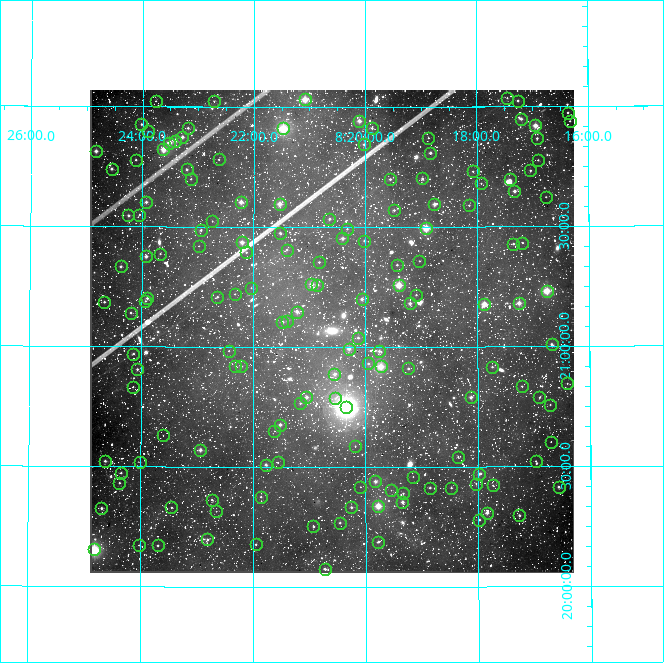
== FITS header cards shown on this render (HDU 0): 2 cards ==
NAXIS1  =                  484
NAXIS2  =                  483

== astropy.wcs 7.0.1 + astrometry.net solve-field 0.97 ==
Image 484 x 483 px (HDU 0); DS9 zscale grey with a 90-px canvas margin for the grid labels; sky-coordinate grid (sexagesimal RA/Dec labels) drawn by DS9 from the SOLVED WCS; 154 Tycho-2 reference stars matched to detected sources circled (green)
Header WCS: RA---TAN/DEC--TAN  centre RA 08:20:36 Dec +21:04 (125.15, +21.07 deg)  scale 15 arcsec/px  FOV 121.0' x 120.8'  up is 0 deg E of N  parity normal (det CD < 0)
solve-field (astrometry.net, Tycho-2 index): VERIFIED the header's WCS against the Tycho-2 star catalogue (verified at 6 index scales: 9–154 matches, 0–1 conflicts across passes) and refined it, rather than solving blind
Solved WCS: RA---TAN-SIP/DEC--TAN-SIP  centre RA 08:20:36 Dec +21:04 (125.15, +21.07 deg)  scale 15 arcsec/px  FOV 121.0' x 120.7'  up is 0 deg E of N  parity normal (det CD < 0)
The solver's refit moves the header's centre by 0.64 arcsec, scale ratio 0.9999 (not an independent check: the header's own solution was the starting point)
Tycho-2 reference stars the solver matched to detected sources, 154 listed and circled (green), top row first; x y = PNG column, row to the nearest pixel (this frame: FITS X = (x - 90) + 1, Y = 483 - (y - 90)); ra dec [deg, ICRS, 3 dp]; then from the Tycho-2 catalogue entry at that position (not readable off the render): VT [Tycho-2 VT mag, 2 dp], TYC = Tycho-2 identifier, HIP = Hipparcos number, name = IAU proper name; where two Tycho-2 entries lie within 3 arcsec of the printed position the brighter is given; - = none
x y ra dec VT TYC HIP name
507 98 124.363 +22.036 11.94 1390-383-1 - -
305 99 125.270 +22.032 8.25 1390-61-1 40920 -
156 101 125.941 +22.023 11.74 1390-889-1 - -
214 101 125.679 +22.023 12.14 1390-335-1 - -
518 101 124.314 +22.024 10.80 1390-1215-1 - -
568 113 124.090 +21.973 10.84 1390-1133-1 - -
521 119 124.300 +21.948 10.25 1390-1711-1 - -
359 121 125.026 +21.942 9.30 1390-1693-1 - -
570 121 124.081 +21.938 11.16 1390-857-1 - -
141 124 126.004 +21.926 10.67 1391-605-1 - -
535 125 124.236 +21.920 8.53 1390-1416-1 40565 -
188 128 125.796 +21.911 10.57 1390-319-1 - -
283 128 125.367 +21.909 7.42 1390-1763-1 40950 -
372 128 124.970 +21.912 11.44 1390-1632-1 - -
148 131 125.975 +21.896 12.69 1390-1286-1 - -
182 137 125.821 +21.873 9.90 1390-1348-1 - -
428 138 124.716 +21.870 11.54 1390-713-1 - -
537 138 124.229 +21.867 11.19 1390-1039-1 - -
175 141 125.854 +21.858 9.39 1390-581-1 - -
169 143 125.879 +21.849 9.61 1390-939-1 41130 -
364 144 125.005 +21.843 10.61 1390-449-1 - -
163 149 125.905 +21.821 8.71 1390-179-1 - -
96 151 126.208 +21.812 9.30 1391-618-1 - -
430 153 124.707 +21.807 9.98 1390-849-1 - -
219 159 125.657 +21.780 11.70 1390-281-1 - -
136 160 126.029 +21.777 11.30 1391-994-1 - -
538 160 124.225 +21.776 11.54 1390-1145-1 - -
112 169 126.138 +21.739 9.99 1391-299-1 - -
187 169 125.800 +21.737 11.23 1390-413-1 - -
530 170 124.260 +21.733 11.34 1390-533-1 - -
473 171 124.517 +21.730 11.25 1390-1721-1 - -
422 178 124.745 +21.701 10.77 1390-1563-1 - -
191 179 125.782 +21.698 11.73 1390-1672-1 - -
390 179 124.888 +21.698 10.55 1390-897-1 - -
510 179 124.351 +21.696 11.93 1390-1214-1 - -
481 183 124.481 +21.680 11.95 1390-1351-1 - -
514 191 124.331 +21.647 9.54 1390-1769-1 - -
546 197 124.190 +21.622 11.56 1390-1592-1 - -
146 202 125.982 +21.602 10.16 1390-1725-1 - -
241 202 125.557 +21.603 9.33 1390-787-1 - -
280 204 125.384 +21.595 8.93 1390-761-1 - -
434 204 124.690 +21.593 9.51 1390-1509-1 - -
469 205 124.535 +21.589 11.61 1390-1484-1 - -
394 210 124.871 +21.569 10.96 1390-841-1 - -
128 215 126.061 +21.545 10.98 1391-908-1 - -
139 215 126.013 +21.547 12.57 1391-709-1 - -
329 219 125.160 +21.533 11.04 1390-767-1 - -
212 221 125.686 +21.524 12.15 1390-1083-1 - -
426 228 124.727 +21.494 7.99 1390-1444-1 - -
347 229 125.081 +21.491 11.58 1390-1063-1 - -
201 230 125.737 +21.485 10.69 1390-1604-1 - -
280 233 125.382 +21.474 10.60 1390-1554-1 - -
342 238 125.102 +21.452 9.88 1390-1633-1 - -
364 241 125.005 +21.443 10.81 1390-1394-1 - -
242 242 125.552 +21.435 9.43 1390-1606-1 - -
522 243 124.296 +21.432 11.96 1390-1393-1 - -
513 244 124.337 +21.428 11.05 1390-1275-1 - -
199 246 125.745 +21.419 12.48 1390-1300-1 - -
287 250 125.351 +21.405 11.36 1390-1279-1 - -
246 252 125.533 +21.393 11.38 1390-1379-1 - -
160 254 125.918 +21.386 11.80 1390-1413-1 - -
146 256 125.981 +21.375 9.60 1390-1457-1 - -
419 261 124.758 +21.357 12.18 1390-1507-1 - -
319 262 125.207 +21.353 11.13 1390-1635-1 - -
397 265 124.858 +21.342 10.79 1390-1772-1 - -
121 266 126.094 +21.332 10.31 1391-650-1 - -
311 284 125.241 +21.262 9.18 1390-1661-1 - -
317 285 125.214 +21.259 11.14 1390-1793-1 - -
399 285 124.850 +21.257 8.14 1390-1607-1 40781 -
251 288 125.511 +21.245 11.83 1390-1669-1 - -
547 291 124.189 +21.231 7.72 1390-1687-1 40544 -
235 294 125.584 +21.220 11.70 1390-1814-1 - -
416 295 124.773 +21.217 11.13 1390-1812-1 - -
217 297 125.661 +21.207 11.28 1390-1780-1 - -
147 298 125.975 +21.201 10.64 1390-1821-1 - -
362 299 125.016 +21.199 9.99 1390-1800-1 - -
145 301 125.983 +21.189 12.00 1390-1841-1 - -
104 302 126.167 +21.184 10.59 1391-1454-1 - -
410 303 124.801 +21.181 9.60 1390-300-1 - -
519 303 124.313 +21.181 8.87 1390-278-1 - -
484 304 124.468 +21.178 8.79 1390-374-1 40650 -
297 312 125.305 +21.146 9.96 1390-918-1 - -
131 313 126.048 +21.140 10.86 1391-1092-1 - -
287 321 125.348 +21.108 11.38 1390-1072-1 - -
282 322 125.371 +21.104 10.53 1390-306-1 - -
358 338 125.033 +21.038 10.88 1390-352-1 - -
552 344 124.169 +21.009 10.39 1390-188-1 - -
349 349 125.074 +20.993 9.52 1390-450-1 - -
229 351 125.610 +20.983 11.65 1390-696-1 - -
379 351 124.939 +20.982 10.49 1390-816-1 - -
133 354 126.035 +20.969 11.36 1391-1403-1 - -
368 363 124.988 +20.930 11.16 1390-476-1 - -
235 366 125.581 +20.919 11.99 1390-774-1 - -
241 366 125.554 +20.919 10.96 1390-594-1 - -
381 366 124.932 +20.918 8.09 1390-632-1 40807 -
492 367 124.435 +20.916 11.08 1390-1018-1 - -
408 368 124.809 +20.909 10.70 1390-1056-1 - -
137 369 126.018 +20.905 10.51 1391-1187-1 - -
334 374 125.137 +20.886 9.98 1390-680-1 - -
567 383 124.100 +20.845 12.06 1390-556-1 - -
522 386 124.302 +20.834 11.27 1390-602-1 - -
133 387 126.037 +20.831 11.76 1391-1373-1 - -
306 397 125.263 +20.790 10.03 1390-1042-1 - -
471 397 124.531 +20.789 9.95 1390-482-1 - -
539 397 124.224 +20.787 11.94 1390-1152-1 - -
335 398 125.135 +20.785 12.45 1390-770-1 - -
300 403 125.291 +20.765 11.53 1390-674-1 - -
550 405 124.177 +20.757 11.71 1390-1186-1 - -
346 407 125.087 +20.748 5.93 1390-1846-1 40866 -
280 425 125.380 +20.676 10.13 1390-1132-1 - -
274 431 125.406 +20.649 12.51 1390-140-1 - -
163 435 125.902 +20.629 12.39 1390-1-1 - -
551 442 124.175 +20.602 11.98 1386-868-1 - -
355 446 125.046 +20.586 11.93 1386-431-1 - -
200 450 125.736 +20.569 9.65 1386-419-1 41083 -
458 457 124.589 +20.542 12.40 1386-835-1 - -
105 461 126.159 +20.522 10.73 1387-408-1 - -
536 461 124.243 +20.523 12.16 1386-890-1 - -
140 462 126.003 +20.519 11.62 1387-388-1 - -
278 462 125.390 +20.518 12.35 1386-521-1 - -
266 465 125.444 +20.509 10.15 1386-604-1 - -
121 473 126.087 +20.473 11.01 1387-33-1 - -
479 474 124.496 +20.469 10.88 1386-806-1 - -
413 477 124.789 +20.459 12.45 1386-757-1 - -
375 481 124.956 +20.439 9.77 1386-754-1 - -
119 483 126.094 +20.431 11.22 1387-121-1 - -
476 484 124.509 +20.429 11.70 1386-943-1 - -
493 485 124.434 +20.421 11.83 1386-934-1 - -
360 487 125.023 +20.416 12.82 1386-706-1 - -
559 487 124.142 +20.414 10.47 1386-951-1 - -
430 488 124.714 +20.413 10.69 1386-710-1 - -
451 488 124.619 +20.412 11.13 1386-807-1 - -
391 490 124.886 +20.403 12.36 1386-685-1 - -
403 493 124.833 +20.389 11.43 1386-670-1 - -
261 497 125.465 +20.375 11.17 1386-621-1 - -
212 500 125.683 +20.363 11.93 1386-590-1 - -
402 502 124.836 +20.353 9.78 1386-599-1 - -
378 506 124.943 +20.337 8.72 1386-569-1 40813 -
171 507 125.863 +20.329 12.03 1386-8-1 - -
351 507 125.063 +20.332 10.53 1386-551-1 - -
101 508 126.173 +20.325 10.50 1387-232-1 - -
216 511 125.663 +20.314 12.87 1386-274-1 - -
487 513 124.461 +20.308 9.69 1386-1144-1 - -
519 515 124.316 +20.296 10.44 1386-1178-1 - -
479 520 124.494 +20.278 11.41 1386-1297-1 - -
340 523 125.114 +20.267 10.92 1386-643-1 - -
313 526 125.231 +20.251 10.68 1386-741-1 - -
207 539 125.702 +20.196 11.01 1386-385-1 - -
378 542 124.943 +20.188 10.75 1386-734-1 - -
256 544 125.488 +20.177 11.15 1386-707-1 - -
139 545 126.003 +20.172 11.34 1387-928-1 - -
158 545 125.922 +20.171 10.94 1386-18-1 - -
94 549 126.205 +20.153 7.41 1387-746-1 41232 -
325 569 125.180 +20.074 10.46 1386-610-1 - -